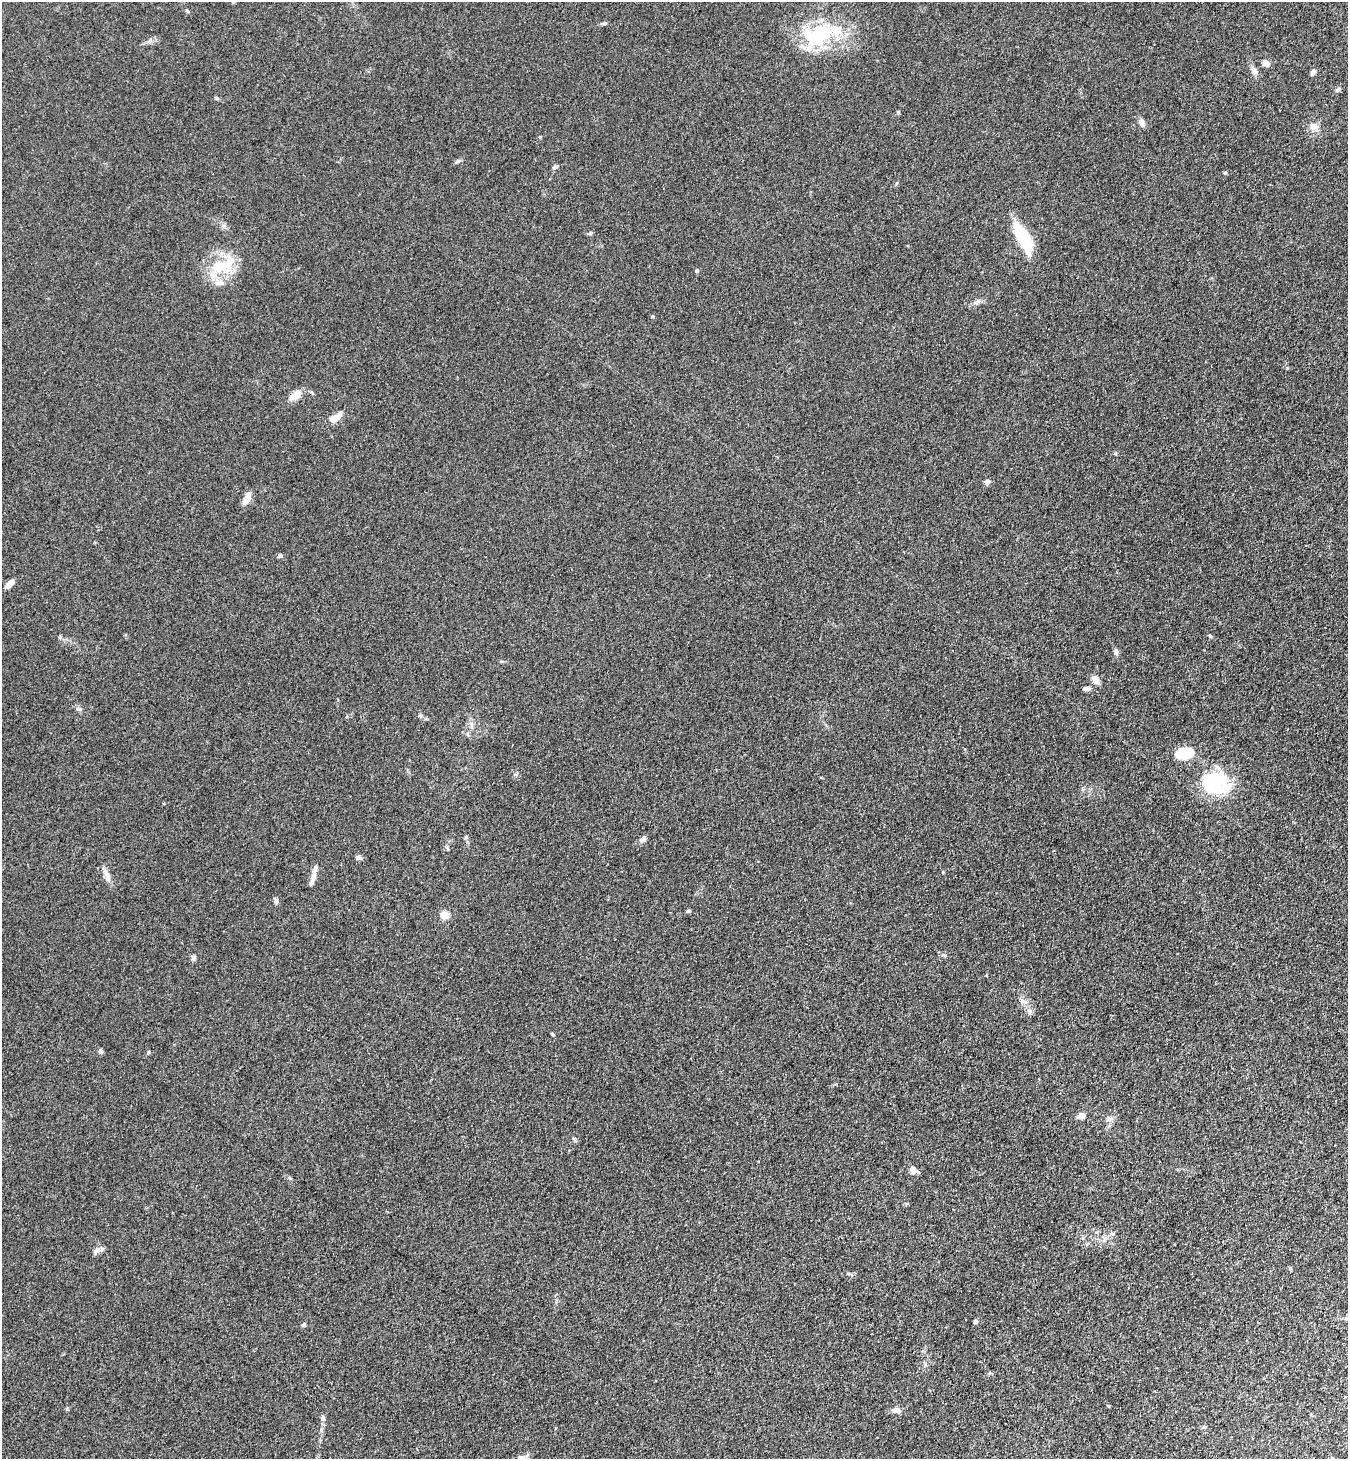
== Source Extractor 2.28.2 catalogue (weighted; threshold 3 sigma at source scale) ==
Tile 6 of 4 x 4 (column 2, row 2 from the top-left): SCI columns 1547-2892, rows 2950-4406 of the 5924 x 5902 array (HDU 1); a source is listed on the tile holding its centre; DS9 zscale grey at full resolution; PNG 1350 x 1461 px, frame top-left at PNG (2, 2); no overlay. Shown black and unused: <1% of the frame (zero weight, under 3 of 4 exposures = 5% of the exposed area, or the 3 px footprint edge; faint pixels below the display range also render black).
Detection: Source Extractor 2.28.2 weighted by HDU 2 'WHT'; one run over the whole footprint, this tile lists its part. Background 0.18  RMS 0.0084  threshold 0.038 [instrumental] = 3 sigma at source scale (4.5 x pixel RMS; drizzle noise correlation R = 1.50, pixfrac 1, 0.05/0.05 arcsec/px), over >= 5 px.
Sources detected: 60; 2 inside a brighter object's white glare — not listed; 2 inside a brighter listed object's ellipse — not listed separately; the other 56 listed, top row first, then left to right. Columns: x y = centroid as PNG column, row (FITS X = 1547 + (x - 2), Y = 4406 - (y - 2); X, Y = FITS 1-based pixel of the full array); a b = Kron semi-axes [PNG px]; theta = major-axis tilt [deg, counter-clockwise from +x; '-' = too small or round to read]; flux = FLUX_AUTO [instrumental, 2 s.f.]
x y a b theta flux
605 23 7 5 11 1.3
820 34 45 25 48 57
1266 63 7 6 - 6.4
1254 71 13 6 -61 3.8
1313 72 7 5 61 2.9
1338 90 8 5 53 1.7
898 112 5 5 - 0.97
1142 123 9 6 -63 4.1
1314 127 11 8 -33 7.6
457 161 9 3 21 1.4
555 167 9 3 30 1.5
1225 172 5 3 - 0.99
1024 238 31 12 -62 43
222 266 37 16 15 31
697 270 4 4 - 1.7
977 302 10 5 38 2.6
652 316 4 4 - 0.94
295 395 16 9 34 8.3
335 418 14 7 27 10
1115 453 6 4 -19 0.9
987 482 7 7 - 2.3
247 499 17 8 62 6.7
280 555 5 4 - 2.5
10 584 10 5 45 5.7
1210 636 6 4 -45 1.1
60 637 6 4 72 0.98
1116 652 9 5 -89 2.1
1095 680 9 7 -59 6.2
1087 689 10 5 -3 2.5
78 709 7 4 -19 1.6
1185 753 23 13 7 19
1214 783 32 25 -51 52
466 837 6 4 19 0.99
643 839 9 6 56 3.6
358 858 8 5 -16 2.2
314 873 25 5 79 5.6
107 875 19 6 -77 4.9
276 901 8 5 -83 2
688 911 5 4 - 1.4
445 915 5 5 - 28
944 955 8 4 -23 1.6
193 957 8 5 -84 1.8
1023 1002 10 3 -11 1.8
1029 1011 9 6 -72 2.8
552 1034 6 3 -71 0.89
101 1051 6 5 - 2
149 1052 5 3 - 0.8
1081 1115 8 7 - 4.7
1110 1119 10 4 29 2.4
574 1138 6 3 18 1
912 1169 11 7 -75 4
95 1252 7 5 47 2.1
975 1322 5 5 - 1.6
304 1325 6 5 - 1.3
896 1410 13 7 1 4.1
323 1418 10 5 -76 2.3
Unlisted compact peaks at least as high as the median listed source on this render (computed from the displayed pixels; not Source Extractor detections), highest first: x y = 540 137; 67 1409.